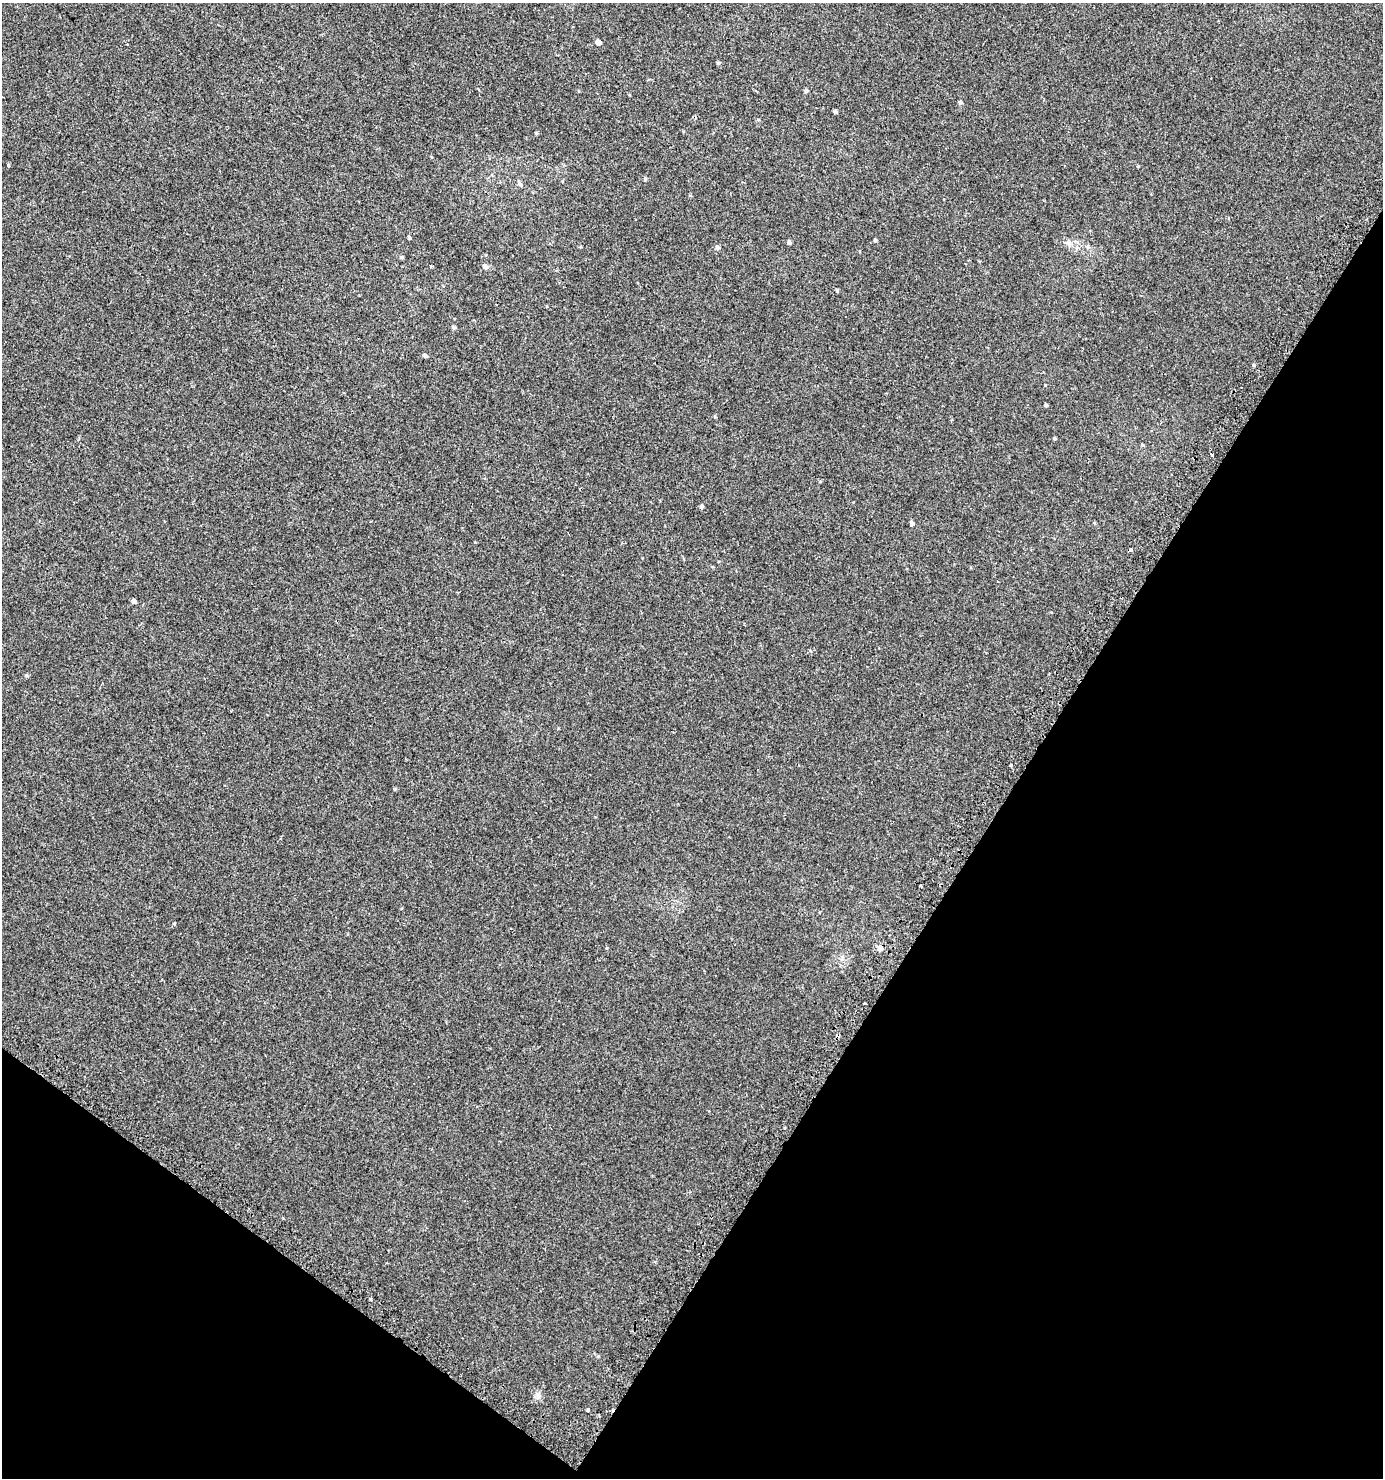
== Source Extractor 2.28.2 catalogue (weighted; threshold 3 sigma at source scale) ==
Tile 15 of 4 x 4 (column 3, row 4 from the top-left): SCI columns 3005-4385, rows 50-1525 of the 6077 x 6018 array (HDU 1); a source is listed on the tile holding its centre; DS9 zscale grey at full resolution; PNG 1385 x 1480 px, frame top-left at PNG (2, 3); no overlay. Shown black and unused: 31% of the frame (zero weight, under 2 of 3 exposures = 3% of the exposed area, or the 3 px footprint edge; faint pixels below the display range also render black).
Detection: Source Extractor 2.28.2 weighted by HDU 2 'WHT'; one run over the whole footprint, this tile lists its part. Background 0.00251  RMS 0.0043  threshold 0.0192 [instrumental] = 3 sigma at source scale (4.5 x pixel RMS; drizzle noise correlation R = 1.50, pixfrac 1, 0.0396/0.0396 arcsec/px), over >= 5 px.
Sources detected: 42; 2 cosmic-ray / hot-pixel residue — not listed; the other 40 listed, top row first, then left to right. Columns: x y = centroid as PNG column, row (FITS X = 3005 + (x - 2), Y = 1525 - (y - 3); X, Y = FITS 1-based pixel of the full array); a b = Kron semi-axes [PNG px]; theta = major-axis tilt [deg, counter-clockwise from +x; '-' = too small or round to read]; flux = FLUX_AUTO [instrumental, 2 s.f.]
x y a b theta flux
598 42 5 4 - 2
718 63 5 4 - 0.54
806 91 5 4 - 0.78
960 102 5 4 - 0.71
835 112 4 3 - 0.86
758 120 5 3 - 0.4
536 133 4 4 - 0.39
8 165 4 3 - 0.49
645 179 5 4 - 0.55
519 184 6 5 - 0.82
409 238 5 4 - 0.49
875 240 3 3 - 0.68
789 242 4 4 - 0.89
1069 242 9 6 -40 1.4
717 248 5 5 - 0.87
402 257 5 4 - 0.52
431 266 3 3 - 0.43
485 267 6 5 - 1.5
837 291 5 4 - 0.46
453 327 5 5 - 0.66
425 355 5 4 - 0.75
1254 365 4 3 - 1
1046 405 4 3 - 0.71
1055 438 3 3 - 0.49
1142 445 4 4 - 0.4
1212 456 3 3 - 1.8
820 481 5 3 - 0.33
702 506 4 4 - 0.75
912 523 5 5 - 0.83
1131 550 3 3 - 2.6
134 601 4 4 - 1.2
27 676 6 3 -19 0.41
1010 765 3 3 - 3.9
395 789 5 4 - 0.35
920 885 3 3 - 1.6
174 924 3 3 - 0.54
880 948 6 5 - 1.9
598 1356 4 4 - 0.43
538 1396 7 6 - 1.2
588 1410 3 3 - 3